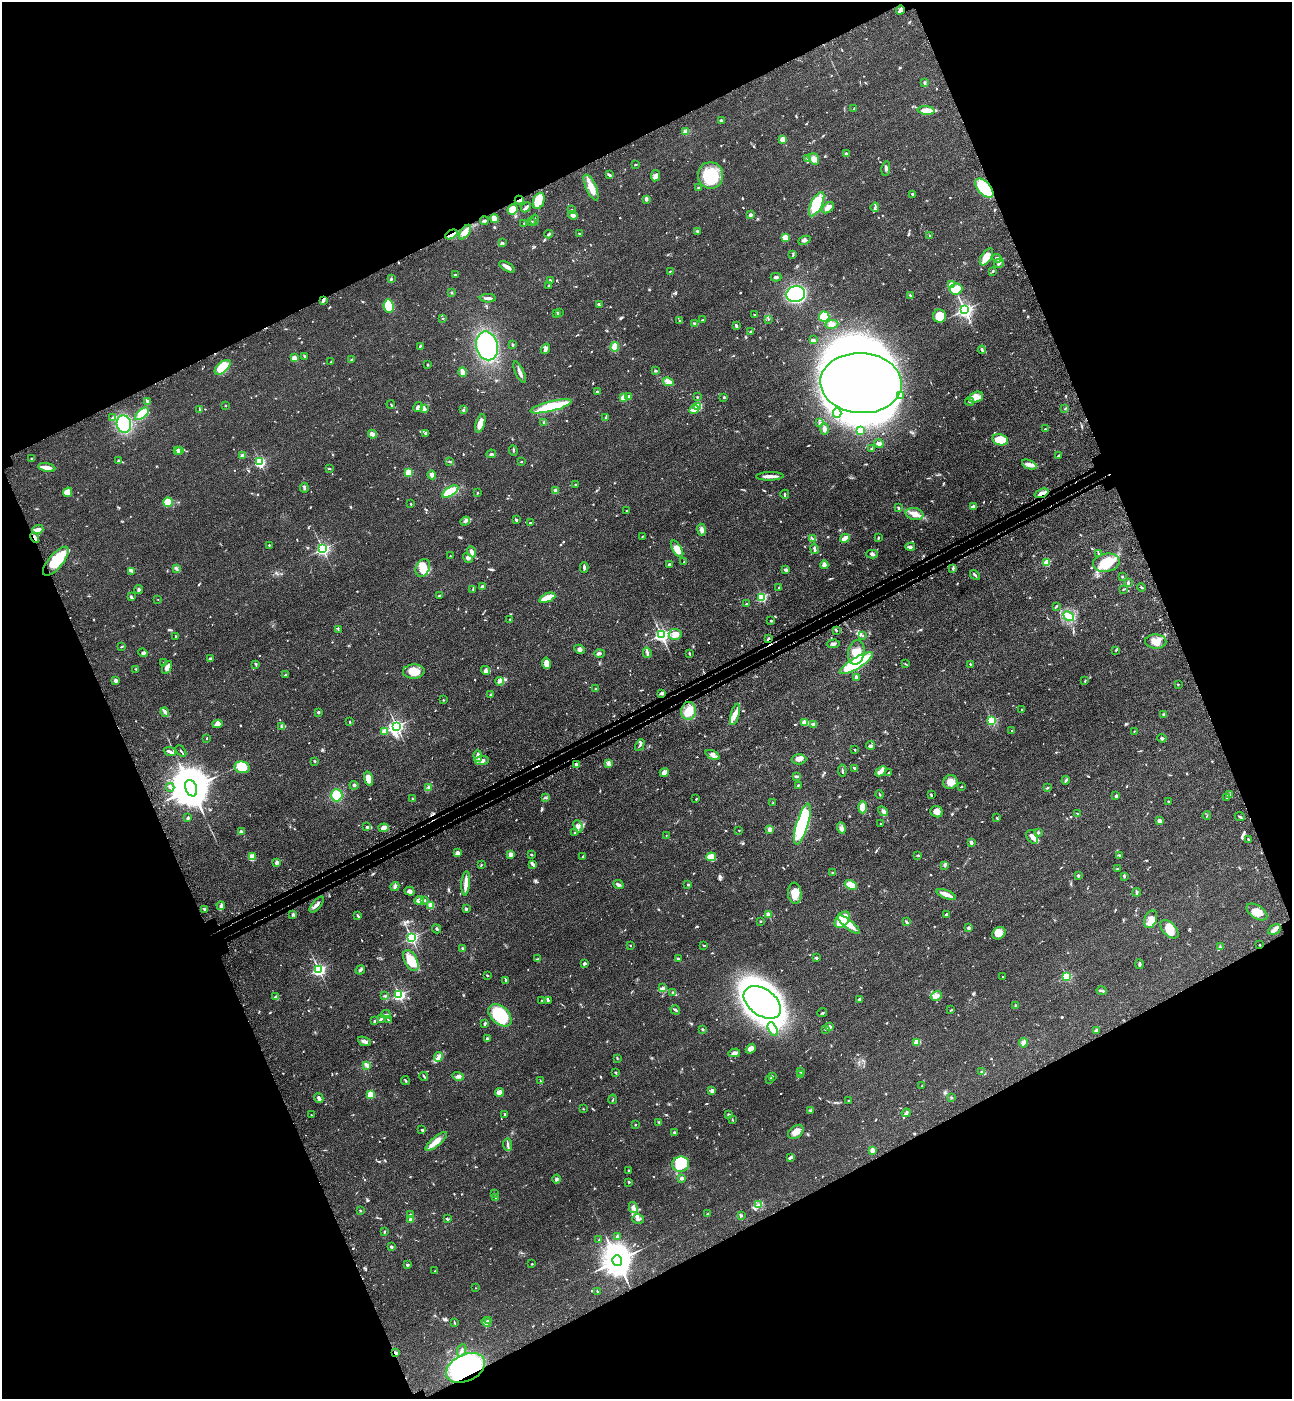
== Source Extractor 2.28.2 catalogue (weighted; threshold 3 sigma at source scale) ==
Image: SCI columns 232-5391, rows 92-5676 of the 5756 x 5768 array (HDU 1 of 3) = the unmasked area's bounding box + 8 px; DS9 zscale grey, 4 x 4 block average (1 PNG px = mean of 4 x 4 image px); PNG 1294 x 1401 px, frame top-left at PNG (2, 2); each listed source drawn as its Kron ellipse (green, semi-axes under 4 px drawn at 4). Shown black and unused: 44% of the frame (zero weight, under 3 of 4 exposures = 6% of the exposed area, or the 3 px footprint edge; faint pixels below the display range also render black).
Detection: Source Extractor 2.28.2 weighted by HDU 2 'WHT'. Background 0.0425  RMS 0.005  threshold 0.0225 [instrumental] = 3 sigma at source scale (4.5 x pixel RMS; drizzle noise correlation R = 1.50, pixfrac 1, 0.05/0.05 arcsec/px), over >= 5 px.
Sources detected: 968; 4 too faint to see at this stretch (4 x 4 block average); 7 inside a brighter object's white glare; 6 cosmic-ray / hot-pixel residue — neither listed nor drawn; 24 coinciding with a brighter row at this scale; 49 inside a brighter listed object's ellipse — not listed separately; of the other 878, all 500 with FLUX_AUTO >= 1.91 (the completeness limit of this list) listed and drawn (378 fainter detections not listed), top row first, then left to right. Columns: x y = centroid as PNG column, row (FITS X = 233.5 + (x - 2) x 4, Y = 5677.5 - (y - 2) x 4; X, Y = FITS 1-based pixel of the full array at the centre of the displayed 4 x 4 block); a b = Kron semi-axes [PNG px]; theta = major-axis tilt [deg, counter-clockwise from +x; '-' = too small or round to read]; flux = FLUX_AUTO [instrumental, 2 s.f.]
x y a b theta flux
900 10 4 2 - 16
924 83 2 2 - 2
854 109 3 2 - 2.6
926 110 8 4 -4 55
721 120 3 2 - 2.8
685 131 4 2 - 3.9
783 139 2 2 - 81
846 154 3 3 - 6.9
807 158 3 2 - 2.7
814 159 6 4 -55 17
636 165 3 2 - 2.7
886 168 7 3 84 7.2
609 175 4 2 - 4
711 175 13 12 - 110
655 176 5 4 - 11
591 187 14 5 -66 34
699 187 3 2 - 2.6
984 188 11 6 -47 140
912 194 2 2 - 5
646 199 3 2 - 9
519 200 4 2 - 10
539 201 8 5 70 42
817 204 13 5 64 110
526 207 5 2 - 10
875 207 5 2 - 5.2
828 208 7 4 39 24
572 209 3 2 - 2.3
512 210 5 4 - 63
573 215 5 3 - 9.3
750 215 2 2 - 24
494 218 5 3 - 18
535 220 5 2 - 4.5
484 221 4 2 - 5.2
531 222 3 2 - 4.1
524 223 2 2 - 2.1
697 231 2 2 - 3.4
465 232 8 4 55 30
451 234 6 2 29 15
549 234 4 2 - 4.1
579 234 3 2 - 4.6
930 236 3 2 - 3
785 237 2 2 - 120
804 240 6 2 25 5.7
502 243 3 2 - 2.2
793 255 4 2 - 2.5
986 257 9 5 58 39
997 258 5 3 - 7.4
999 263 5 3 - 5.4
507 267 9 2 -31 18
670 271 2 2 - 2.4
993 271 3 2 - 2.8
456 275 4 2 - 3.1
776 277 5 3 - 5.6
391 279 3 2 - 2.4
550 280 3 2 - 2.9
951 285 2 2 - 89
549 286 2 2 - 8.8
956 289 6 5 - 56
451 293 3 2 - 2.6
796 294 9 8 - 520
910 295 3 2 - 3.5
488 298 8 2 -1 9.7
323 300 4 3 - 7
599 305 2 2 - 2.8
389 306 6 5 - 83
965 310 2 2 - 1100
559 312 3 3 - 2.3
557 314 3 3 - 5
754 315 2 2 - 3.7
940 316 6 6 - 48
824 317 5 5 - 110
443 318 2 2 - 1.9
768 319 3 2 - 2.4
703 320 3 2 - 2.9
680 321 3 2 - 2.1
695 323 3 2 - 6
832 324 6 4 8 9.9
736 326 3 2 - 7.7
750 332 4 2 - 3.2
814 340 2 2 - 2.4
512 345 3 2 - 2.5
420 346 3 2 - 3.2
487 346 14 11 -77 280
615 347 5 3 - 34
545 349 5 2 - 5.1
982 350 4 2 - 3.6
304 356 3 2 - 2.3
294 358 2 2 - 73
351 360 3 2 - 2.8
331 362 2 2 - 2
427 364 3 2 - 2.9
223 367 9 5 40 74
655 371 2 2 - 6.3
462 372 5 3 - 22
520 372 11 3 -65 11
668 382 5 4 - 17
861 383 41 30 -3 4100
597 392 2 2 - 13
629 396 4 2 - 5.2
900 396 3 2 - 3
697 397 2 2 - 2.8
724 397 2 2 - 12
976 397 7 5 18 18
623 398 2 2 - 94
147 401 4 3 - 5.1
970 401 4 2 - 2.3
391 404 4 2 - 2.7
225 405 2 2 - 7.5
551 406 21 5 14 140
698 406 2 2 - 160
418 407 5 4 - 8.4
1065 408 3 2 - 2.1
199 409 2 2 - 2.8
424 409 3 2 - 4.9
463 410 3 2 - 3.5
694 410 5 3 - 11
837 413 4 3 - 5.4
142 414 8 4 42 49
606 417 3 2 - 3.4
113 418 3 3 - 5.7
544 422 2 2 - 2.2
480 423 9 4 73 24
820 423 3 2 - 4.1
124 424 8 7 - 170
824 429 5 3 - 14
1045 429 2 2 - 2.4
860 431 4 4 - 15
425 433 3 3 - 3.4
372 434 5 3 - 21
1000 440 8 5 -12 65
879 444 4 4 - 11
872 448 4 2 - 3.7
180 450 3 2 - 5.1
177 451 2 2 - 35
513 451 5 2 - 3
491 454 5 2 - 4.1
242 455 4 3 - 4.1
1058 456 2 2 - 5
32 459 3 2 - 2.6
118 461 3 2 - 4.8
450 461 4 2 - 2.8
521 461 2 2 - 6.1
260 462 2 2 - 370
1029 464 8 3 -23 19
47 467 8 3 -10 26
329 468 3 2 - 3.2
408 472 2 2 - 150
432 475 4 3 - 11
770 476 14 3 1 18
575 484 2 2 - 5
304 488 4 2 - 4.6
450 491 9 4 33 94
556 491 3 3 - 14
68 492 5 4 - 26
477 493 2 2 - 2.1
1041 493 7 3 20 19
785 494 4 2 - 3
168 502 5 4 - 54
411 504 2 2 - 5
973 506 4 3 - 9.3
898 507 3 2 - 2.5
626 511 2 2 - 5.6
915 514 9 6 -13 27
516 520 3 2 - 4.7
465 521 5 3 - 6.5
530 522 4 2 - 2.8
38 530 5 3 - 17
701 530 6 3 -81 14
642 536 3 2 - 2
878 537 2 2 - 4.1
35 538 5 2 - 12
845 538 5 2 - 33
813 539 4 2 - 2.7
269 545 2 2 - 6
910 547 5 2 - 6
323 549 2 2 - 730
677 549 9 4 -59 28
814 549 5 2 - 7.3
472 552 6 3 -65 10
1098 553 3 2 - 2.2
872 554 6 3 0 6.9
450 556 2 2 - 2
468 558 5 3 - 7
56 561 18 7 50 90
684 562 3 2 - 2.8
1047 562 2 2 - 120
1106 563 13 9 10 87
670 564 4 2 - 3.3
824 565 4 3 - 8
584 567 5 3 - 4.8
423 568 9 6 66 52
953 568 3 2 - 4.8
176 569 4 3 - 5.1
785 569 3 3 - 5
132 571 3 2 - 3.5
975 575 5 2 - 4.7
1122 576 3 2 - 2.7
1128 583 2 2 - 3.7
482 586 2 2 - 8.8
779 587 2 2 - 2.5
1142 587 4 2 - 3.3
473 589 4 2 - 2.6
1123 589 3 2 - 1.9
139 590 4 3 - 6.4
440 595 4 2 - 2.3
131 597 4 3 - 4.6
762 597 2 2 - 320
547 598 8 3 21 51
158 599 2 2 - 2.4
747 604 3 2 - 3.5
1056 606 3 2 - 3.2
1069 616 6 4 -38 66
510 619 3 2 - 2.2
771 620 2 2 - 4.4
338 630 4 2 - 2.2
836 630 3 2 - 2.2
675 634 6 5 - 25
661 635 2 2 - 920
862 635 2 2 - 2.3
175 636 2 2 - 5.5
768 639 3 2 - 3.4
1156 642 10 7 -2 29
833 644 6 2 3 5.6
121 647 3 2 - 2.9
580 649 5 3 - 7.5
1116 650 2 2 - 3.2
856 652 12 8 80 46
143 653 5 3 - 5.8
599 653 5 3 - 5.9
647 653 5 2 - 5.6
689 653 3 2 - 2.8
211 659 4 3 - 5.8
163 662 2 2 - 5.9
546 663 6 4 -80 25
856 663 19 5 31 220
256 664 4 2 - 3.7
906 664 3 2 - 2
970 664 2 2 - 4.9
167 667 7 3 63 19
136 669 3 2 - 3.4
486 670 5 4 - 10
414 671 11 7 4 43
285 675 3 2 - 2.7
857 678 3 3 - 4.5
116 681 4 3 - 5.5
499 681 4 3 - 7.1
1085 681 3 2 - 2.3
1178 684 2 2 - 2.3
596 689 2 2 - 4.4
662 693 3 2 - 10
490 695 2 2 - 14
443 700 2 2 - 2.4
1021 709 2 2 - 3.4
689 711 9 7 85 35
165 712 5 2 - 5.6
318 712 2 2 - 15
735 714 11 4 74 19
1164 714 3 3 - 4.6
992 720 2 2 - 340
350 722 2 2 - 3
805 723 3 2 - 37
217 724 5 3 - 15
813 724 4 3 - 7.2
396 726 3 2 - 780
282 727 3 3 - 6.5
384 731 2 2 - 77
1012 731 2 2 - 2.3
1134 731 2 2 - 1.9
206 738 2 2 - 2.6
1162 738 4 2 - 4.6
640 745 6 2 63 5
870 745 4 3 - 6.4
855 750 2 2 - 2.5
181 751 6 2 -50 3.1
170 752 6 2 -22 11
713 755 7 3 -26 10
478 756 6 3 -88 11
799 759 7 5 3 16
482 760 7 5 3 14
314 761 3 2 - 2.1
609 764 4 2 - 3.7
576 765 3 2 - 7.1
242 767 8 6 -10 64
855 768 4 2 - 4.5
842 770 6 2 -83 3.8
881 771 6 3 41 23
664 773 5 4 - 16
889 773 3 2 - 3
797 776 3 2 - 5.4
369 779 7 4 -73 33
1066 780 4 2 - 4.3
950 782 7 7 - 22
354 785 4 2 - 3.3
798 785 3 2 - 2.4
170 787 4 2 - 3.6
429 787 3 2 - 3.2
961 787 3 2 - 2.1
191 788 8 5 -68 19000
1047 788 3 2 - 3.4
880 794 4 2 - 2.5
1230 794 3 2 - 2.4
337 795 6 6 - 66
931 795 4 2 - 2.5
1116 796 3 3 - 5
1227 797 2 2 - 2.4
546 798 2 2 - 2.4
413 799 2 2 - 7
696 799 2 2 - 2.2
1168 801 2 2 - 4.8
773 803 2 2 - 2.5
862 807 6 4 88 46
883 811 6 4 -42 8.5
937 812 6 5 - 17
1077 814 3 2 - 3
1207 815 4 2 - 2.2
1240 816 5 2 - 3.7
188 818 3 2 - 5.2
997 818 3 2 - 2.3
1160 821 3 3 - 16
802 824 21 6 73 310
881 824 2 2 - 8.1
578 826 6 4 -68 10
367 827 3 3 - 3.4
384 828 5 4 - 23
841 828 6 3 -70 9.3
770 829 2 2 - 40
739 830 2 2 - 2.1
241 831 2 2 - 27
1038 832 2 2 - 15
575 833 3 2 - 2.4
666 835 2 2 - 2.4
1032 837 7 5 -57 17
1248 839 3 2 - 3.7
971 842 3 2 - 10
457 853 2 2 - 51
511 854 2 2 - 48
531 855 3 2 - 2.9
918 855 3 3 - 2.8
1119 855 3 2 - 2
252 857 4 4 - 30
583 857 3 2 - 3.7
711 857 5 3 - 46
277 863 4 3 - 6
533 864 4 2 - 8
481 865 3 2 - 2.4
944 865 3 2 - 3.3
1117 869 2 2 - 7
833 872 3 2 - 3.2
1078 876 3 2 - 2.7
1124 876 4 2 - 3.8
466 883 12 2 85 29
618 885 6 3 -25 6.8
688 885 2 2 - 2.7
851 885 6 4 -24 37
395 886 5 3 - 7.8
409 891 5 3 - 11
1137 892 4 2 - 3.8
795 893 10 6 -85 36
946 894 10 3 -21 25
419 900 5 3 - 13
425 900 2 2 - 2.6
317 905 10 2 50 9.9
221 906 4 3 - 7.5
431 906 4 3 - 21
205 909 3 2 - 3.6
466 909 2 2 - 19
1257 912 12 6 -33 30
769 914 3 2 - 11
946 914 3 2 - 6.4
293 915 3 2 - 3.9
358 916 4 2 - 4
1151 919 9 6 69 19
842 920 9 6 51 94
761 921 2 2 - 3.8
906 921 4 2 - 2.9
849 925 13 4 -38 38
968 928 3 3 - 3.7
436 929 5 2 - 3.3
1169 929 11 6 -45 34
1274 929 7 4 27 12
999 933 7 5 36 31
411 938 2 2 - 690
630 945 2 2 - 2.6
704 945 4 2 - 2.3
1260 945 2 2 - 2.6
1220 946 3 2 - 2.6
463 949 3 2 - 6.6
817 958 3 2 - 3.4
538 959 3 2 - 2.4
679 959 3 2 - 2.4
411 961 11 6 -63 70
584 963 4 2 - 6.4
1140 964 5 3 - 5.1
319 970 2 2 - 710
360 970 5 2 - 7.3
487 975 3 2 - 2.1
1003 976 2 2 - 2.6
1066 976 2 2 - 330
506 980 3 2 - 2.5
662 988 3 2 - 9.9
1102 991 5 2 - 5.9
673 992 2 2 - 2.7
399 995 2 2 - 500
385 996 3 2 - 2.2
936 996 5 4 - 11
276 997 4 2 - 6.6
859 999 2 2 - 5.7
542 1000 3 2 - 3.5
548 1000 2 2 - 4
762 1002 21 13 -36 2200
1016 1006 3 2 - 2.9
675 1010 5 2 - 5.2
951 1010 3 2 - 2.2
822 1013 5 2 - 3.2
386 1014 5 2 - 4.5
500 1015 13 8 -42 170
381 1019 4 2 - 4.3
388 1019 4 2 - 2.2
374 1021 3 2 - 2.6
485 1023 2 2 - 7.1
830 1027 2 2 - 30
702 1029 3 2 - 3.6
773 1029 7 4 -63 29
825 1029 3 2 - 3
1096 1030 3 2 - 8.3
488 1039 2 2 - 22
364 1041 7 3 -22 10
917 1042 4 4 - 22
1023 1043 4 4 - 8.4
751 1049 5 4 - 18
734 1053 6 3 14 13
438 1057 5 3 - 8.6
617 1058 3 2 - 2.1
367 1065 3 2 - 18
801 1071 4 2 - 4.3
981 1071 2 2 - 2.5
615 1072 2 2 - 2.3
801 1075 2 2 - 2.9
424 1076 4 2 - 4.5
458 1076 6 3 -15 9.5
772 1076 3 2 - 2.2
769 1079 3 2 - 2.2
405 1081 4 2 - 3.4
540 1081 3 2 - 2.2
922 1086 2 2 - 2.1
712 1091 4 3 - 12
499 1092 4 3 - 19
370 1095 2 2 - 160
319 1098 5 3 - 6.8
951 1098 3 2 - 2.2
613 1099 4 2 - 2.2
848 1101 2 2 - 2.4
583 1109 2 2 - 1.9
810 1110 3 2 - 2.9
906 1113 4 2 - 3.9
505 1114 3 2 - 2.4
311 1115 2 2 - 1.9
729 1115 2 2 - 7.3
732 1120 3 2 - 2.2
659 1122 3 2 - 3.2
635 1125 2 2 - 6.4
422 1130 3 2 - 2.8
674 1132 3 2 - 3.1
796 1132 9 6 39 21
436 1141 13 4 40 31
507 1145 6 2 -84 8
872 1150 3 3 - 9.6
791 1157 4 3 - 4.3
681 1164 8 7 - 71
629 1170 2 2 - 9.8
682 1178 2 2 - 24
557 1179 4 3 - 5.6
629 1182 3 2 - 3.1
494 1193 2 2 - 2
496 1198 3 2 - 1.9
758 1204 3 2 - 3.3
633 1207 6 3 -75 8.9
360 1211 3 2 - 2.3
708 1214 3 2 - 2
410 1215 3 2 - 2.9
741 1216 3 2 - 2.5
447 1219 4 2 - 2.9
638 1219 6 4 -16 9
411 1220 2 2 - 44
384 1232 3 2 - 2.9
617 1236 2 2 - 3.1
599 1240 4 2 - 3.1
391 1247 2 2 - 5.5
617 1260 5 5 - 7400
532 1264 2 2 - 2.9
407 1265 3 2 - 4
435 1271 2 2 - 4.5
475 1288 2 2 - 3
597 1292 4 2 - 1.9
488 1320 3 2 - 2.7
454 1322 2 2 - 2.1
486 1322 5 2 - 5.5
462 1350 6 3 67 7.8
396 1353 3 2 - 9
465 1368 21 13 25 550
Overlapping masked pixels (flux is a lower limit): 10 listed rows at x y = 900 10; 984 188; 519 200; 451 234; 323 300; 1041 493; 35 538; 768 639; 396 1353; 465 1368
Diffuse or blended objects may show on this block-average render without a row.